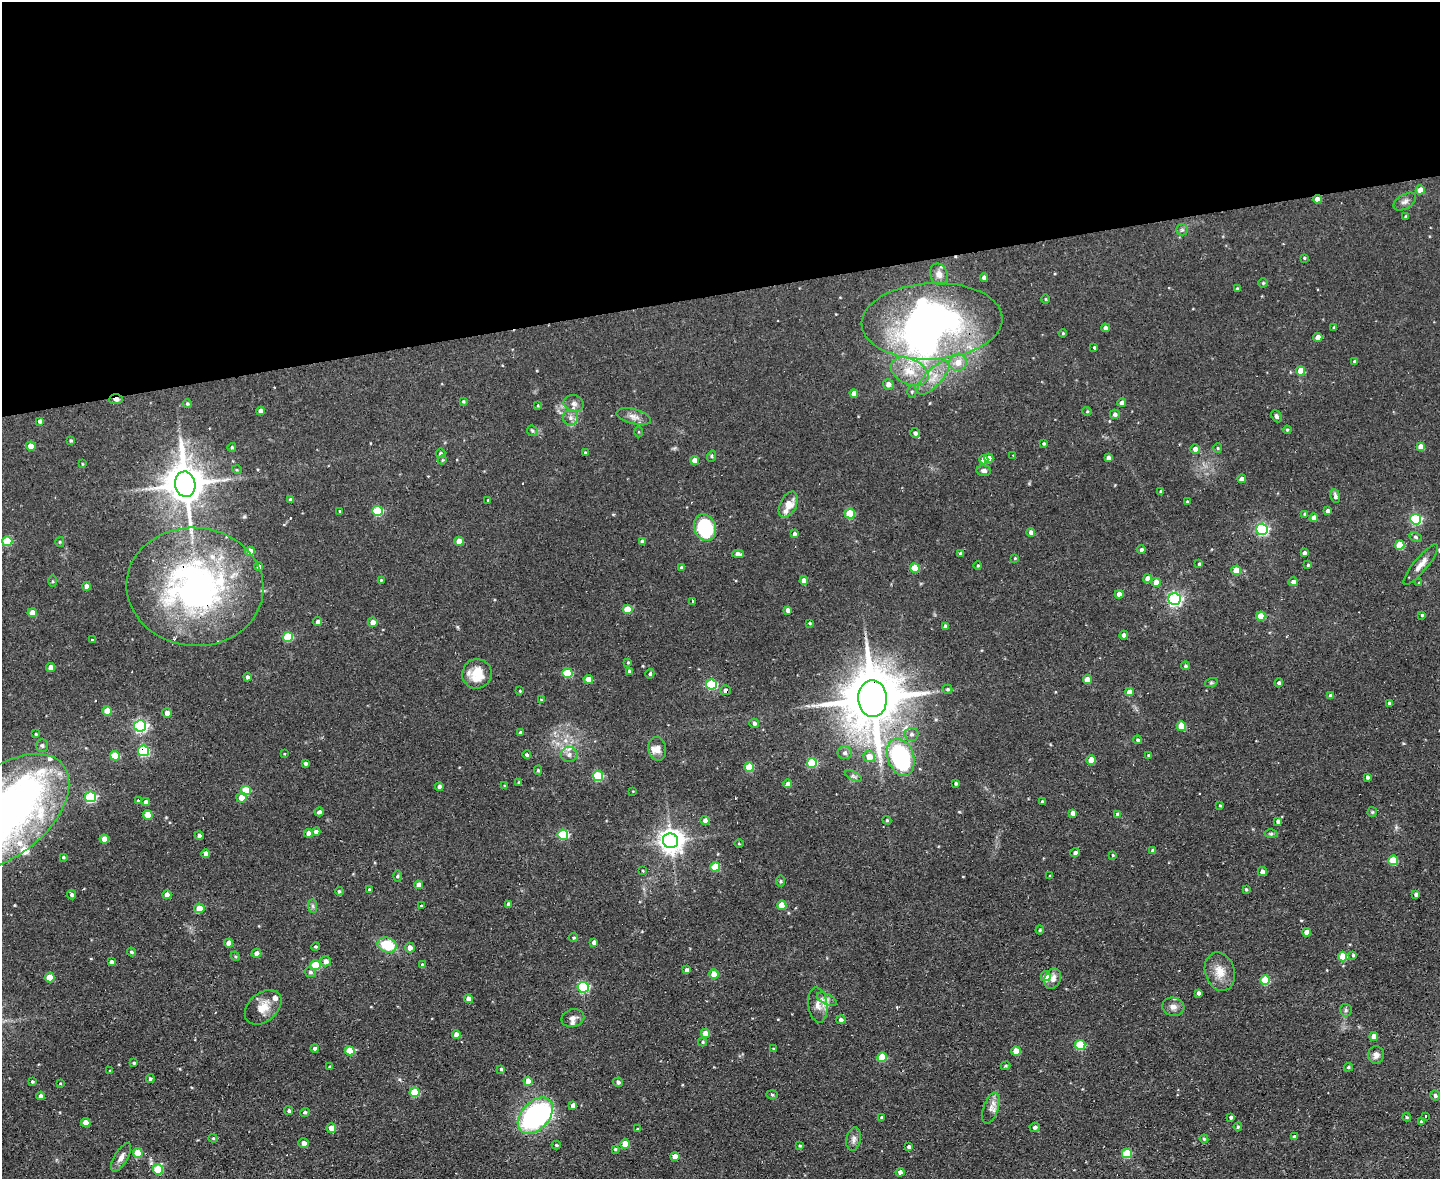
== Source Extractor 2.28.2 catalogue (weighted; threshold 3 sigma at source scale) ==
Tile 2 of 3 x 4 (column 2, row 1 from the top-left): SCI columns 1677-3114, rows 3532-4708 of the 4681 x 4708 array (HDU 1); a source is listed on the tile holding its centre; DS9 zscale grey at full resolution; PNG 1442 x 1181 px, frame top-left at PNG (2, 2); each listed source drawn as its Kron ellipse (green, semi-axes under 4 px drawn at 4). Shown black and unused: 25% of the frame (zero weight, under 2 of 3 exposures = <1% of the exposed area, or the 3 px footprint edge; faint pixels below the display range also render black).
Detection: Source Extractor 2.28.2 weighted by HDU 2 'WHT'; one run over the whole footprint, this tile lists its part. Background 0.0736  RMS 0.0069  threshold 0.0308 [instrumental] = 3 sigma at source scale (4.5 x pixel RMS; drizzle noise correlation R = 1.50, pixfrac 1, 0.05/0.05 arcsec/px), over >= 5 px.
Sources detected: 345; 5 inside a brighter object's white glare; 12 cosmic-ray / hot-pixel residue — neither listed nor drawn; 9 inside a brighter listed object's ellipse — not listed separately; the other 319 listed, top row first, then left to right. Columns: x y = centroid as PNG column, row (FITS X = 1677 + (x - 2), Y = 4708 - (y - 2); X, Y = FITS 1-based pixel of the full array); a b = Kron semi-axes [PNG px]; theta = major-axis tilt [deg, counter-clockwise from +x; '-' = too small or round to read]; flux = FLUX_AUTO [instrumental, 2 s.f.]
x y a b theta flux
1420 190 5 4 - 9.1
1317 199 4 4 - 4.9
1405 202 12 7 31 3
1406 216 3 3 - 0.88
1182 230 6 5 - 1.3
1304 258 4 4 - 0.73
939 274 11 8 -68 4.4
984 278 4 3 - 2.1
1263 283 4 4 - 0.87
1237 289 4 3 - 0.85
1046 299 5 3 - 0.58
932 321 70 38 3 190
1334 327 4 3 - 0.71
1105 328 4 4 - 3.4
1063 333 4 3 - 0.68
1318 337 4 4 - 4.1
1094 348 4 3 - 2.7
1355 361 4 4 - 1.3
958 362 9 8 - 7.5
910 371 20 12 -24 14
1301 371 4 4 - 12
933 378 21 8 47 9.2
888 384 5 5 - 3.7
912 392 6 4 89 1
854 393 4 4 - 5.3
116 399 7 5 3 2.7
463 401 4 3 - 0.77
574 403 10 8 -17 3
1122 403 4 4 - 3.1
187 404 4 4 - 0.97
538 405 4 3 - 0.61
260 411 4 4 - 3.5
1087 411 4 4 - 0.76
1115 414 5 4 - 1.8
1276 416 6 5 - 1.4
634 417 18 7 -15 4.3
571 418 8 7 - 2.8
40 421 4 3 - 1.8
1287 430 4 4 - 0.84
532 431 6 4 -44 0.97
638 432 5 3 - 0.7
915 433 5 5 - 2
71 440 4 4 - 0.95
1044 444 3 3 - 0.89
31 446 5 4 - 9.5
232 447 4 4 - 1.1
1421 447 4 4 - 9
1218 448 5 4 - 0.76
1195 449 5 5 - 4.2
440 453 5 4 - 1.2
585 453 3 3 - 1.1
1013 455 3 2 - 0.49
712 456 6 3 72 0.84
989 458 4 4 - 5.9
1108 458 4 4 - 2.8
442 460 4 3 - 0.66
695 460 4 4 - 5.2
984 460 4 4 - 8
82 464 4 3 - 0.65
237 470 5 3 - 0.62
984 471 7 5 -6 2.2
1242 479 4 4 - 2.9
185 484 13 10 -81 2000
1161 491 4 3 - 0.66
1335 496 7 4 -82 1.8
291 500 4 4 - 2.3
488 500 4 3 - 0.55
1187 502 3 3 - 0.9
788 505 14 8 64 10
339 511 4 3 - 0.52
378 511 5 5 - 36
1327 511 4 4 - 2.2
850 513 5 5 - 19
1305 514 4 3 - 1.2
1314 518 4 4 - 6.3
1416 519 5 5 - 64
705 527 13 10 -71 44
1262 529 5 5 - 100
1031 532 4 4 - 2.7
794 534 4 4 - 1.6
1415 537 6 4 -27 1.1
7 541 5 5 - 24
459 541 4 4 - 8.3
642 541 4 4 - 2
60 542 5 4 - 0.78
1400 545 5 4 - 17
1141 550 4 4 - 2
250 551 4 4 - 7.1
960 553 4 3 - 1
1304 553 4 3 - 1.9
738 554 6 4 -3 3.8
1015 558 4 4 - 0.73
1199 564 3 3 - 0.98
978 565 4 3 - 0.69
1308 565 4 3 - 0.79
1421 565 26 7 51 5.7
259 566 4 4 - 2.2
681 568 4 4 - 1.3
915 568 5 5 - 17
1236 570 5 4 - 12
1147 578 4 4 - 5.1
381 580 4 4 - 0.76
804 580 4 4 - 3.8
52 581 6 4 90 0.83
1156 582 5 4 - 6.5
1293 582 4 4 - 3.5
1419 583 4 3 - 0.5
87 586 4 4 - 5.4
195 587 68 59 -5 210
1119 594 4 4 - 4.3
1175 599 6 6 - 140
693 601 4 3 - 5.2
628 609 5 4 - 17
788 610 4 4 - 2.7
32 613 4 4 - 6.8
1422 615 3 3 - 0.84
1261 616 4 4 - 15
318 621 4 4 - 2.4
373 622 5 4 - 4.4
810 623 4 3 - 0.74
945 626 4 3 - 1.5
1124 635 4 4 - 2.4
288 637 5 5 - 26
92 639 3 2 - 0.76
628 663 4 3 - 0.63
1185 666 4 4 - 1.2
51 667 4 4 - 5.6
629 671 4 3 - 1.4
567 673 5 5 - 26
477 674 15 14 - 14
650 674 5 4 - 1.3
247 677 4 4 - 1.7
588 679 5 4 - 9
1087 680 4 4 - 9.4
1211 683 6 4 19 0.89
1279 683 4 4 - 1.7
712 684 5 5 - 47
948 689 5 4 - 1.1
725 690 5 5 - 2.3
520 691 4 3 - 0.74
1129 692 4 4 - 5.6
1331 696 4 4 - 2.9
872 699 18 14 -89 5000
541 700 4 3 - 0.61
1389 703 4 4 - 1.3
107 711 5 4 - 12
167 713 5 4 - 4.3
754 723 5 4 - 2.1
140 726 6 5 - 120
1181 726 4 4 - 14
520 733 4 4 - 2
36 734 4 3 - 0.59
911 734 7 6 - 2.1
1138 740 4 4 - 1.3
42 745 6 5 - 1.3
657 749 12 9 -81 4.3
143 751 5 5 - 52
845 753 7 6 - 2.3
284 754 3 3 - 0.49
569 754 8 7 - 3.3
527 755 4 4 - 1.2
1149 755 3 3 - 1.2
115 756 5 4 - 20
869 757 6 5 - 7.7
901 757 19 13 -70 83
1091 760 4 4 - 11
305 763 3 3 - 1.4
812 763 5 5 - 31
749 767 5 4 - 21
538 770 4 4 - 0.9
598 776 5 5 - 39
853 776 9 4 -25 1.5
1367 777 4 3 - 1.6
519 783 4 3 - 1.5
956 783 4 3 - 1.2
788 784 4 4 - 3.3
505 786 4 4 - 0.69
439 787 4 4 - 2
246 790 5 5 - 18
633 791 3 3 - 0.47
91 797 5 5 - 62
241 797 5 5 - 6.8
138 801 4 3 - 2.1
1042 801 3 3 - 0.85
146 802 4 4 - 2.4
1220 805 4 3 - 0.8
6 812 74 43 40 330
319 812 5 3 - 1.7
1372 812 5 5 - 0.79
1073 813 4 4 - 3.5
148 815 5 4 - 12
1117 815 4 4 - 2.8
705 820 4 4 - 3.5
887 820 4 4 - 0.79
1278 821 4 4 - 2.1
316 832 4 4 - 3.1
309 833 4 4 - 4.4
1271 834 6 4 1 1
563 835 5 5 - 40
199 836 4 4 - 2
104 839 4 4 - 7.1
671 841 8 7 - 600
739 844 4 3 - 0.59
1153 851 4 4 - 2.5
1075 853 5 4 - 1.8
206 854 4 4 - 5.2
1113 855 3 3 - 0.57
63 857 4 4 - 0.8
1393 860 5 5 - 20
715 867 5 4 - 18
643 871 4 2 - 0.51
1262 871 4 4 - 2.8
397 876 6 4 89 0.83
1050 876 3 3 - 0.95
781 881 5 3 - 0.75
419 885 4 4 - 4.1
369 889 3 3 - 0.63
1246 889 4 4 - 0.71
339 891 4 3 - 0.91
1416 894 3 3 - 1.9
72 895 5 4 - 1.5
167 895 4 4 - 4.9
508 904 4 4 - 2.1
782 905 5 4 - 14
313 906 7 4 -89 1.3
421 906 3 3 - 0.68
199 908 5 4 - 8
1040 930 4 4 - 0.77
1306 932 4 4 - 4.9
574 938 4 4 - 1.1
594 942 4 4 - 3
229 943 4 4 - 5.6
387 945 10 7 -16 21
315 947 4 4 - 1
410 948 5 5 - 4
131 952 4 3 - 0.88
256 953 5 4 - 2.9
1353 955 4 4 - 0.88
235 956 5 4 - 0.72
1343 956 5 4 - 15
326 961 5 5 - 3.4
111 962 4 4 - 2.3
316 965 5 5 - 26
422 965 4 4 - 1.8
687 970 4 4 - 2
310 972 6 5 - 1.5
1220 972 20 14 -74 9.8
714 974 5 4 - 12
1046 976 5 5 - 7.2
50 978 5 4 - 14
1053 979 10 8 67 4.3
1265 980 5 5 - 24
583 987 5 5 - 66
1198 993 4 3 - 1.8
468 999 4 4 - 4
827 999 10 5 -27 2.8
818 1005 18 9 -83 6.3
263 1007 21 14 41 9.1
1173 1007 11 9 -13 3.7
1346 1010 6 6 - 1.4
573 1018 11 8 14 3.4
841 1020 5 4 - 1.7
705 1033 4 4 - 6.1
456 1034 4 4 - 5
1374 1036 4 4 - 7.5
703 1042 4 4 - 0.84
1080 1045 5 5 - 31
315 1048 4 3 - 1.9
774 1049 4 3 - 0.68
350 1051 5 4 - 16
1016 1051 5 4 - 9.8
1376 1055 9 8 - 3.2
882 1057 5 5 - 22
134 1063 4 3 - 0.86
1006 1066 5 3 - 0.77
330 1067 4 3 - 0.89
1348 1067 5 4 - 0.91
501 1069 4 4 - 1
110 1071 4 3 - 0.5
150 1079 4 4 - 1.4
528 1081 4 4 - 8.3
32 1082 4 4 - 0.9
618 1082 5 4 - 1.7
60 1083 3 3 - 0.51
414 1092 5 5 - 21
772 1094 5 3 - 0.75
1435 1095 5 5 - 1.5
40 1096 4 4 - 2.4
573 1105 4 4 - 3.1
991 1108 16 7 72 4.4
289 1111 4 4 - 1.3
305 1112 5 4 - 1.3
535 1116 21 13 47 97
1425 1116 3 2 - 0.78
882 1117 4 4 - 1.2
1231 1117 4 3 - 1.6
1407 1117 4 4 - 0.71
1421 1121 4 3 - 1.3
86 1123 5 4 - 6.4
1035 1127 5 4 - 2
1238 1127 4 4 - 0.95
331 1128 5 4 - 5.8
638 1129 4 3 - 0.6
1294 1137 4 4 - 1.9
213 1138 4 4 - 0.76
854 1139 12 7 81 2.8
1204 1139 4 4 - 1
304 1143 5 4 - 3.6
625 1144 5 4 - 14
556 1145 4 4 - 0.75
800 1145 4 4 - 0.87
909 1147 4 4 - 1.7
615 1149 3 3 - 0.88
138 1153 5 5 - 15
1127 1153 5 5 - 27
121 1157 16 6 59 3.9
675 1157 4 4 - 5.3
158 1169 5 5 - 24
900 1172 4 4 - 2.5
Overlapping masked pixels (flux is a lower limit): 7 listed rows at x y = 1317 199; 116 399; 195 587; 725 690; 872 699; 143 751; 901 757
Isophote crosses this tile's border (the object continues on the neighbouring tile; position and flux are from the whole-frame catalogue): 1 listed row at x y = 6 812